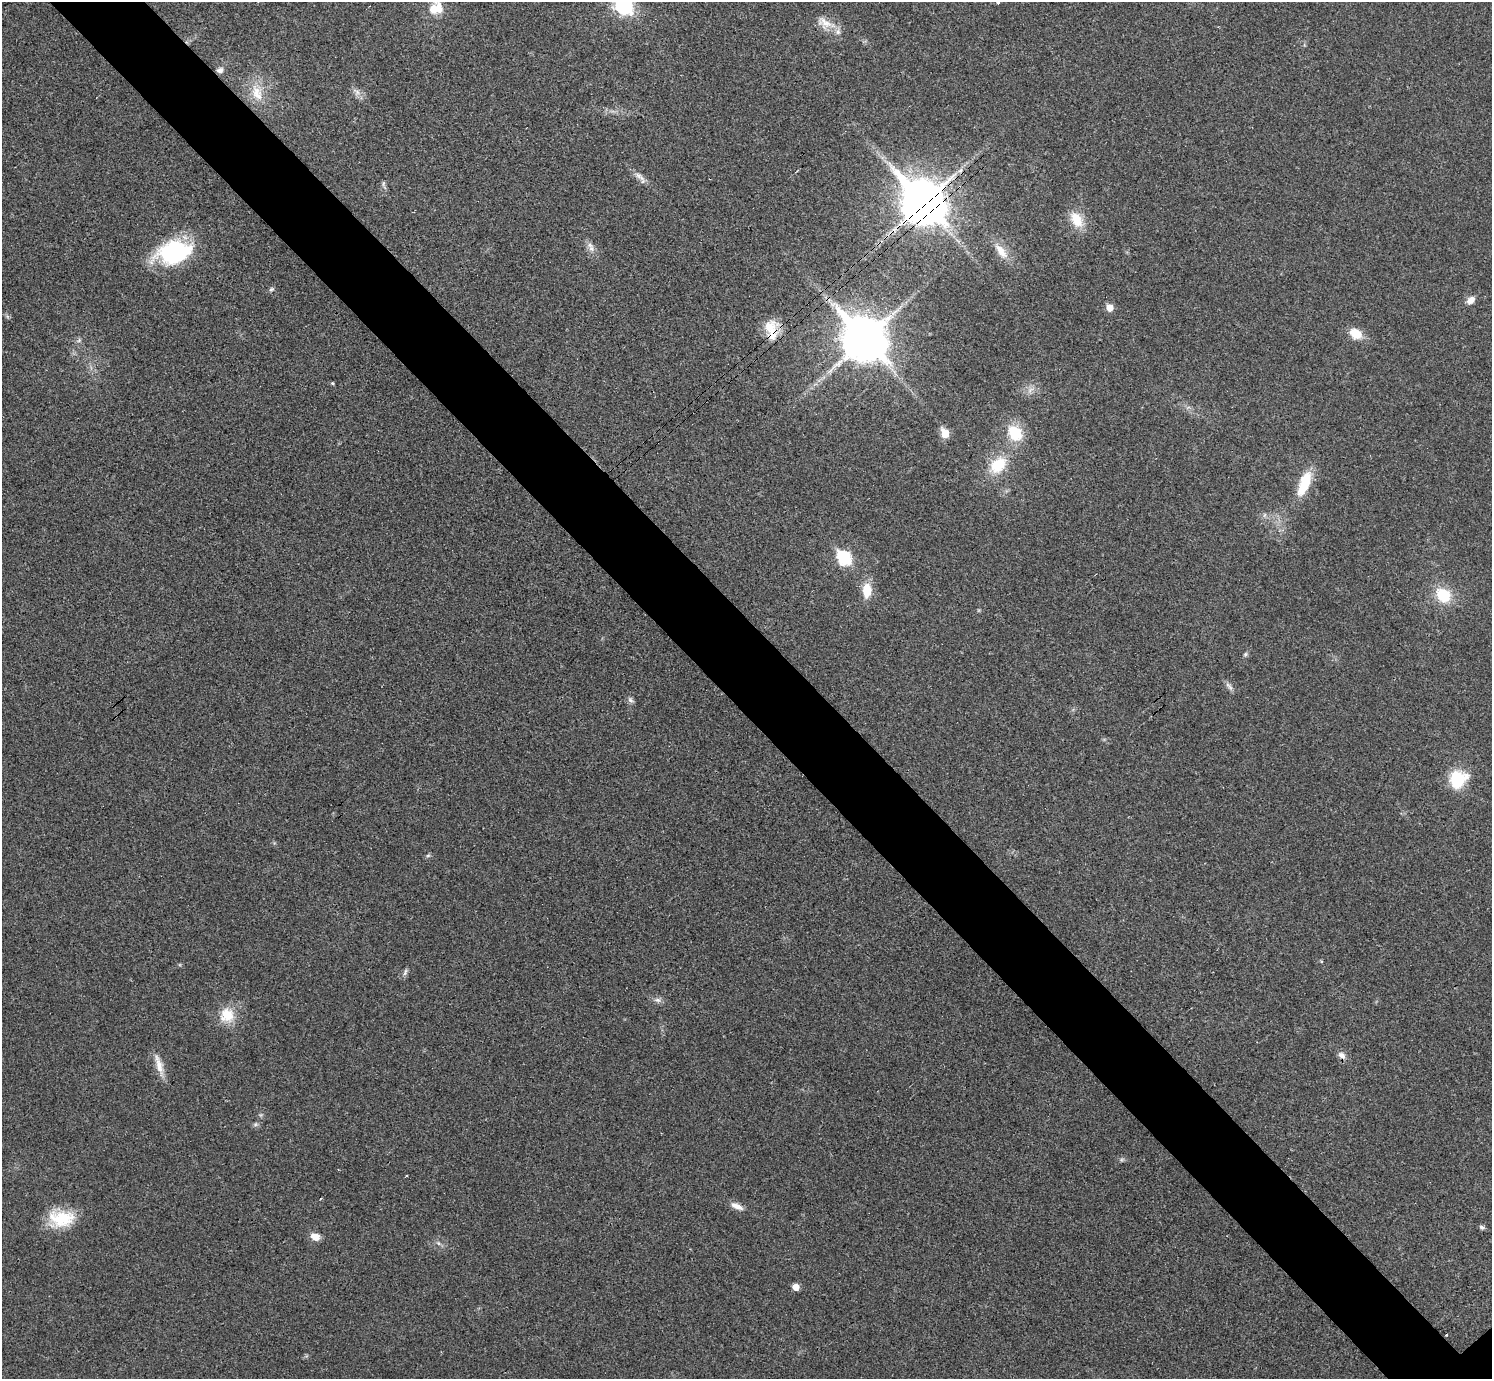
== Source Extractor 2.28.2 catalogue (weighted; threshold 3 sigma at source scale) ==
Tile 11 of 4 x 4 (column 3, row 3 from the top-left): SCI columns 2992-4481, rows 1543-2919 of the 5983 x 5981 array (HDU 1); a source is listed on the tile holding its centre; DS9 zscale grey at full resolution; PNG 1494 x 1381 px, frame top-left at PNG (2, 2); no overlay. Shown black and unused: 6% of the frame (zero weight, under 3 of 4 exposures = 1% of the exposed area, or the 3 px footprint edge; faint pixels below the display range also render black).
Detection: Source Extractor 2.28.2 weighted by HDU 2 'WHT'; one run over the whole footprint, this tile lists its part. Background 0.029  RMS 0.0049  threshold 0.022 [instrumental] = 3 sigma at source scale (4.5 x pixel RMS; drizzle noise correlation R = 1.50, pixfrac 1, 0.05/0.05 arcsec/px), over >= 5 px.
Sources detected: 51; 1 too faint to see at this stretch — not listed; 1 inside a brighter listed object's ellipse — not listed separately; the other 49 listed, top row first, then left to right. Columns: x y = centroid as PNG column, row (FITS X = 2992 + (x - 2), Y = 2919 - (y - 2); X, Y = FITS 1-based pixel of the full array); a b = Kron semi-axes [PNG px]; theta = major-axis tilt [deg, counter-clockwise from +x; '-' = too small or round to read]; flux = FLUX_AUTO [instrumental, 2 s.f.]
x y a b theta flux
998 2 3 3 - 1.6
623 5 9 7 -46 140
433 8 32 11 79 8.4
825 22 24 11 -29 6.7
220 70 8 6 26 2
357 92 7 5 -88 1.5
257 93 25 13 -69 10
638 175 12 7 -53 2.6
383 183 8 4 89 0.94
923 203 15 12 -47 2000
1076 220 23 15 -62 9.6
591 248 12 7 -73 2.6
1001 251 25 10 -53 6.8
174 252 42 26 15 42
271 289 7 5 21 0.88
1471 300 10 7 43 3.4
1109 307 6 5 - 6.2
771 329 26 16 -82 11
1355 333 15 11 -34 7.4
864 339 15 12 -46 2000
79 340 6 5 - 0.94
332 383 4 3 - 0.57
945 433 10 7 -65 5.7
1015 433 12 10 -53 20
998 465 22 15 42 15
1305 483 29 11 69 16
1264 515 7 4 71 0.83
844 558 8 6 -47 56
867 590 14 9 88 9.8
1443 595 17 14 -42 15
1245 654 6 5 - 0.82
1229 686 15 5 -45 1.8
631 700 9 6 -52 1.4
1457 779 17 15 40 22
428 855 6 4 2 0.73
405 972 12 4 71 1.2
657 1000 9 6 -25 1.7
227 1015 19 19 - 11
1341 1055 10 7 -37 2.6
159 1065 30 8 -74 5.7
406 1176 2 2 - 0.52
321 1198 3 2 - 0.4
737 1206 18 7 -24 3.5
61 1218 31 19 -3 19
1482 1227 8 5 -20 1
315 1237 9 7 -15 5
438 1243 6 4 -70 0.86
796 1287 5 5 - 4.8
1446 1335 3 2 - 0.47
Overlapping masked pixels (flux is a lower limit): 2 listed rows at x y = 923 203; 771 329
Isophote crosses this tile's border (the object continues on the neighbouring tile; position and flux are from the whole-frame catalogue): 3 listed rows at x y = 998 2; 623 5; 433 8
Unlisted compact peaks at least as high as the median listed source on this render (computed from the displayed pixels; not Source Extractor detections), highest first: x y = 255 1124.